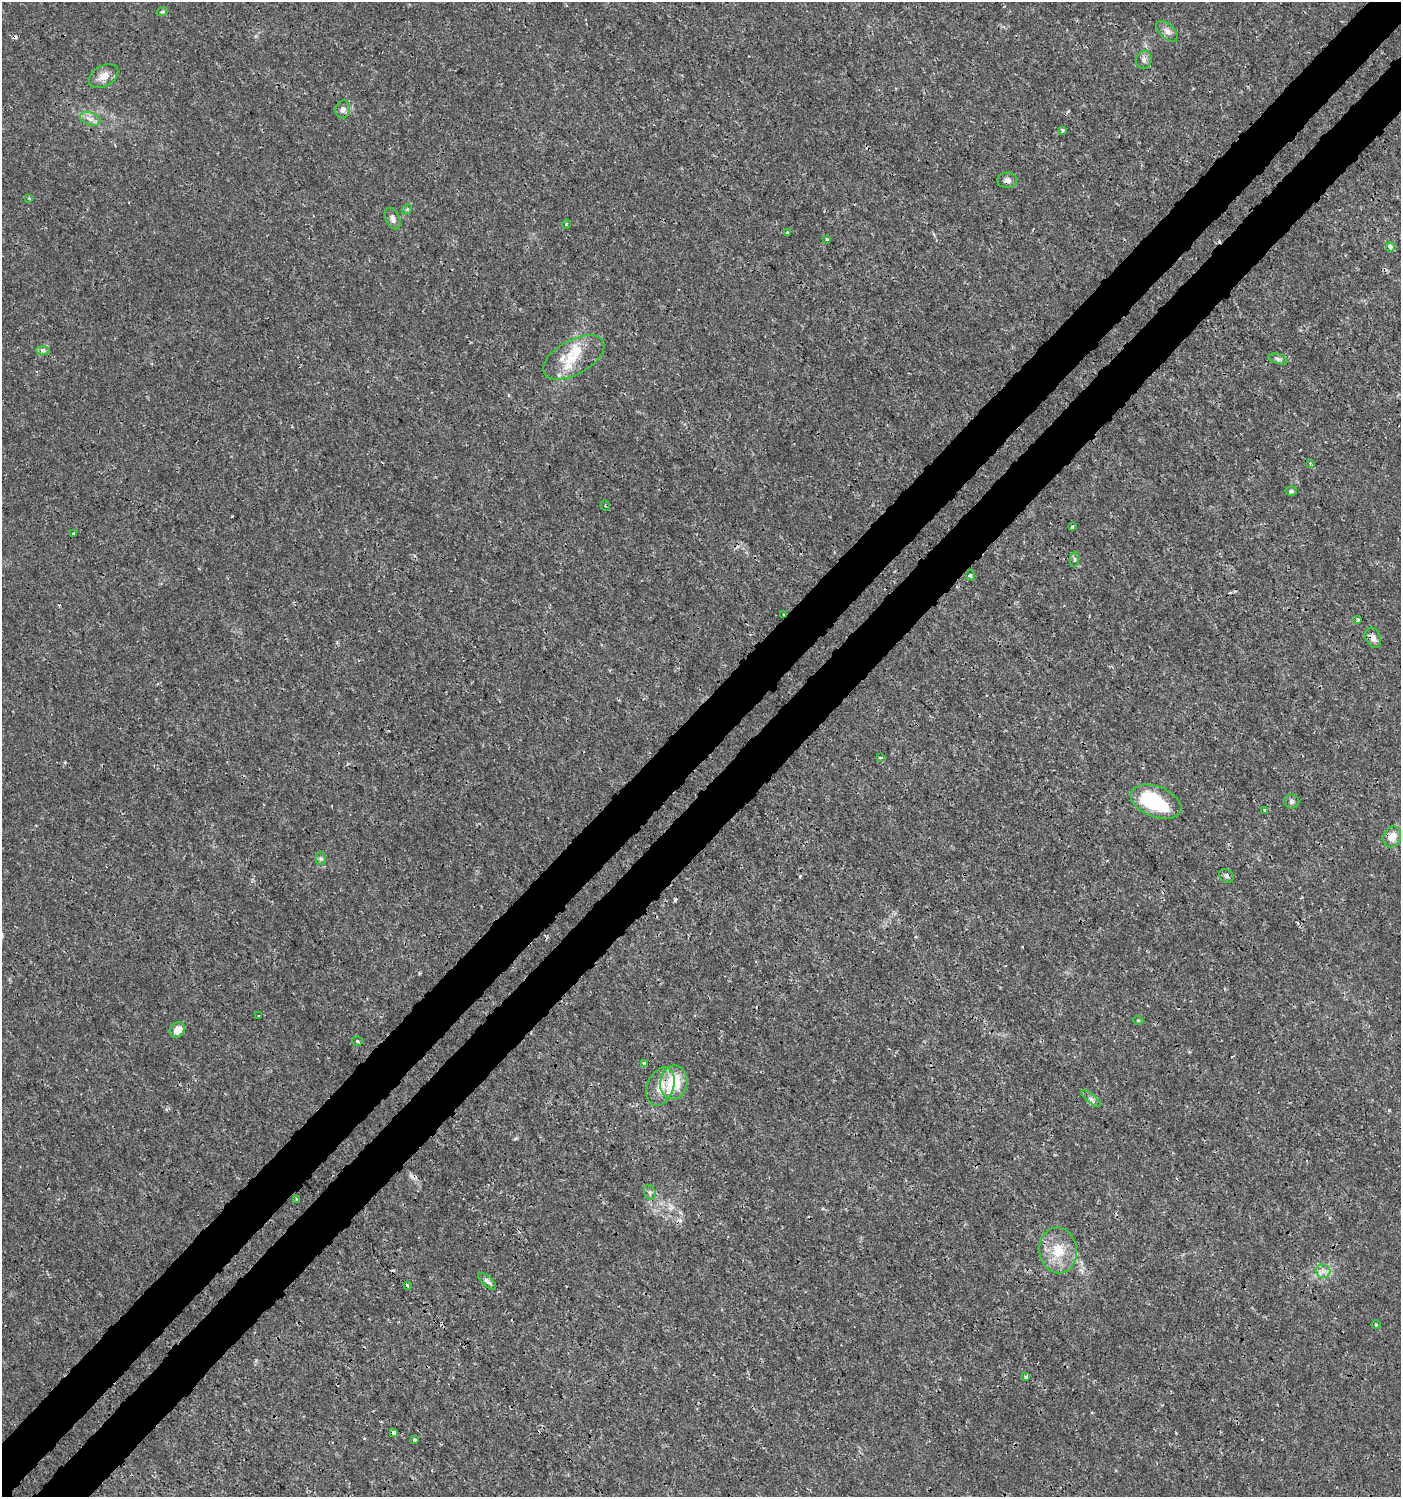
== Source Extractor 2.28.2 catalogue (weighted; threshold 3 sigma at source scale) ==
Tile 10 of 4 x 4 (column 2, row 3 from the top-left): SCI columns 1598-2996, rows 1545-3039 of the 6057 x 6072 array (HDU 1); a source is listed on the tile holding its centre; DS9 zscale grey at full resolution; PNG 1403 x 1499 px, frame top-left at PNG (2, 2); each listed source drawn as its Kron ellipse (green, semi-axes under 4 px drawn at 4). Shown black and unused: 8% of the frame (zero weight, under 3 of 4 exposures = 5% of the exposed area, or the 3 px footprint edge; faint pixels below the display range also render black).
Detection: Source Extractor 2.28.2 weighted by HDU 2 'WHT'; one run over the whole footprint, this tile lists its part. Background 0.00101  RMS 7.8e-04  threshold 0.0035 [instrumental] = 3 sigma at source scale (4.5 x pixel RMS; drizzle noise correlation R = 1.50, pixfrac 1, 0.0396/0.0396 arcsec/px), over >= 5 px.
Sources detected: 65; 1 inside a brighter object's white glare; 10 cosmic-ray / hot-pixel residue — neither listed nor drawn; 1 inside a brighter listed object's ellipse — not listed separately; the other 53 listed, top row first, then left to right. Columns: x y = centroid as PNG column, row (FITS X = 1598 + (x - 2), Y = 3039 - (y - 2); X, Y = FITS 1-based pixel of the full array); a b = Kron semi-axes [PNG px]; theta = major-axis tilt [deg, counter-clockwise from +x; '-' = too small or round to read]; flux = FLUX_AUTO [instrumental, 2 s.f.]
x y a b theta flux
162 12 6 3 18 0.093
1167 31 13 7 -43 0.38
1144 60 9 8 - 0.29
104 76 16 10 30 0.8
343 109 9 7 79 0.34
90 119 10 6 -21 0.39
1063 130 3 3 - 0.18
1007 180 10 7 5 0.34
29 198 4 4 - 0.078
407 209 6 4 43 0.11
393 219 11 7 -65 0.37
566 224 4 4 - 0.091
788 233 3 3 - 0.078
827 239 3 3 - 0.087
1390 247 4 4 - 0.48
43 350 7 4 -2 0.18
574 357 34 17 28 2.4
1278 359 10 5 -18 0.2
1310 463 4 3 - 0.078
1291 491 5 4 - 0.13
605 506 5 4 - 0.12
1072 527 3 3 - 0.15
73 533 4 3 - 0.078
1074 559 7 4 82 0.15
970 576 5 4 - 0.15
783 614 4 2 - 0.072
1358 620 3 3 - 0.17
1373 638 10 7 -68 0.4
880 757 3 2 - 0.1
1292 801 7 7 - 0.23
1156 802 26 15 -22 5.8
1265 810 3 2 - 0.1
1392 837 11 8 67 0.85
321 859 6 5 - 0.14
1226 876 8 6 -39 0.22
258 1016 3 2 - 0.077
1138 1020 5 3 - 0.069
177 1030 8 7 - 0.75
357 1041 5 4 - 0.15
645 1064 4 4 - 0.26
674 1082 17 13 81 2.8
661 1086 20 13 70 1.2
1091 1098 12 3 -41 0.18
650 1192 7 5 -71 0.2
296 1199 4 2 - 0.064
1058 1250 23 19 -83 2.2
1323 1271 7 7 - 0.34
487 1281 11 4 -42 0.22
407 1285 4 3 - 0.22
1376 1325 4 4 - 0.09
1026 1377 4 3 - 0.15
394 1433 4 3 - 0.35
414 1440 3 3 - 0.16
Overlapping masked pixels (flux is a lower limit): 2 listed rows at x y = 783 614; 661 1086